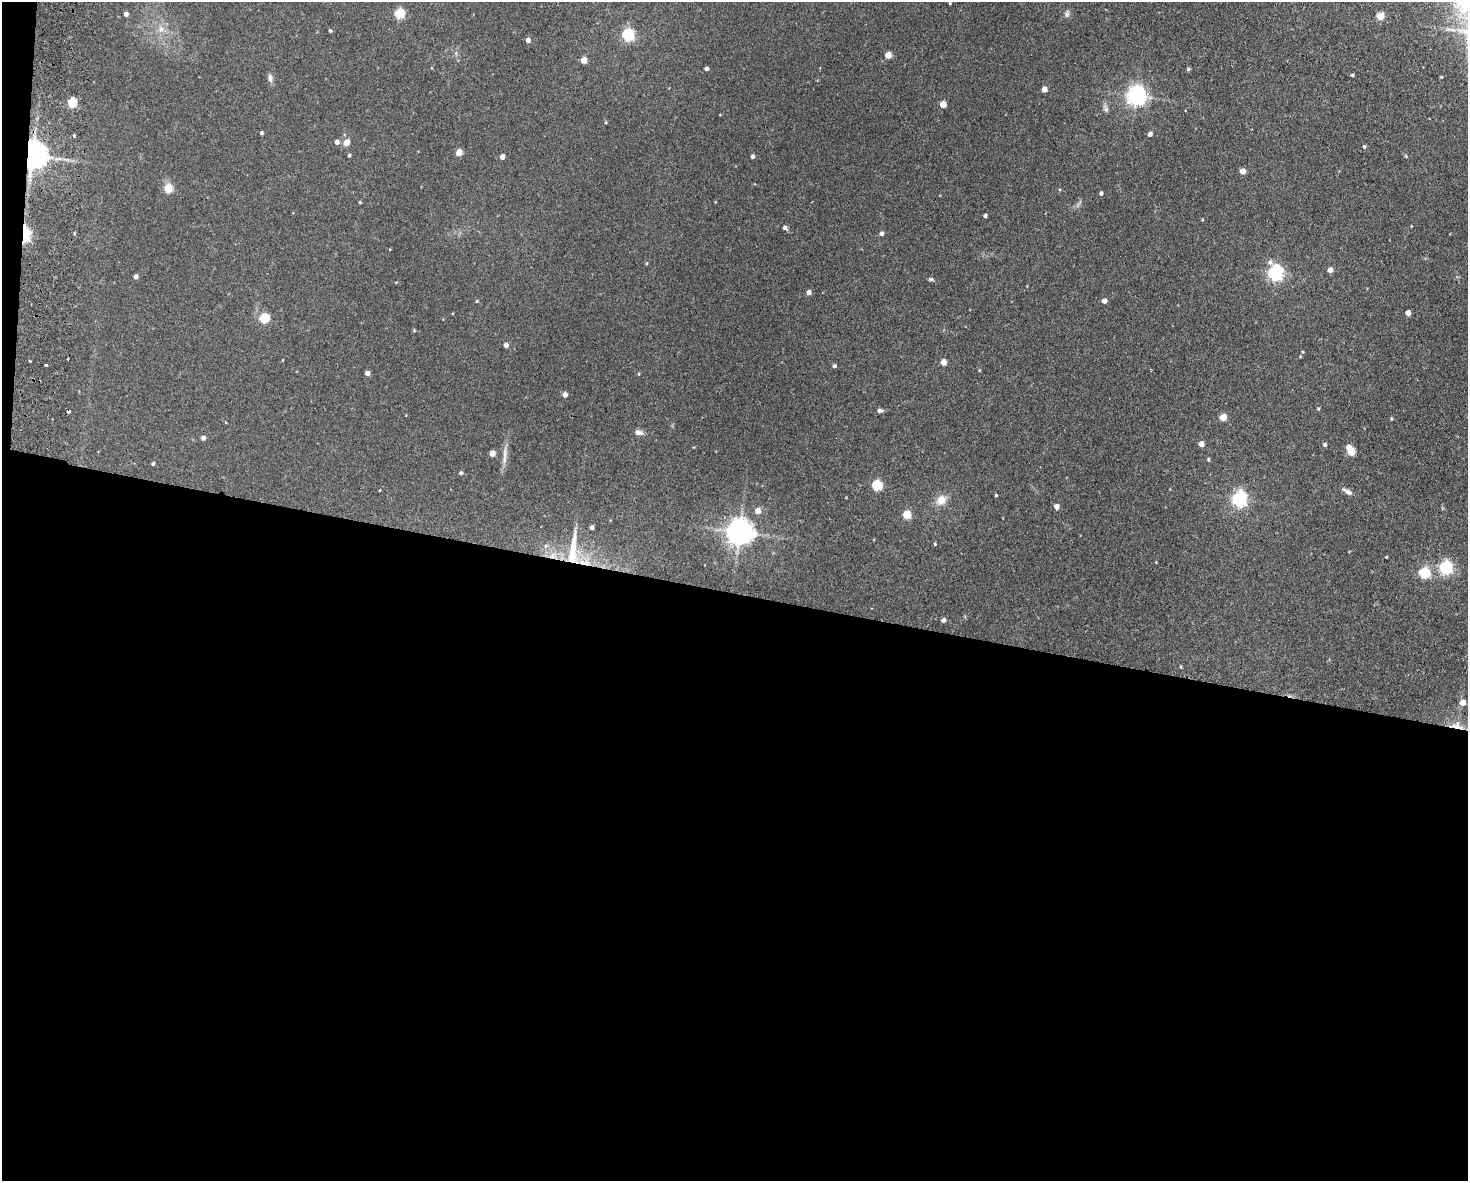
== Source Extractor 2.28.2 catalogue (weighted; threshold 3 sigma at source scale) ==
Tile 10 of 3 x 4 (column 1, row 4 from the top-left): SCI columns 284-1749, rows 11-1189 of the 4852 x 4736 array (HDU 1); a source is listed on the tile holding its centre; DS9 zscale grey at full resolution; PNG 1470 x 1183 px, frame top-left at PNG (2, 2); no overlay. Shown black and unused: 50% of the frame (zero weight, under 2 of 3 exposures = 3% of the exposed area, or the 3 px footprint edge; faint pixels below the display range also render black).
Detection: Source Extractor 2.28.2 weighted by HDU 2 'WHT'; one run over the whole footprint, this tile lists its part. Background 0.143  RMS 0.0074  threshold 0.0332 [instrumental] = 3 sigma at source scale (4.5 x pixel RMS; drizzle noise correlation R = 1.50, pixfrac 1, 0.05/0.05 arcsec/px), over >= 5 px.
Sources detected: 102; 1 cosmic-ray / hot-pixel residue — not listed; the other 101 listed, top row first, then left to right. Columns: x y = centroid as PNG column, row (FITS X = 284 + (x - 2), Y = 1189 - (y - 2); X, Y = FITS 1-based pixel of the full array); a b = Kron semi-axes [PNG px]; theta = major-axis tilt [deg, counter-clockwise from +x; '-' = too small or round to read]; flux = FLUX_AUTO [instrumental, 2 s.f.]
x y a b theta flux
950 3 3 3 - 0.81
126 14 4 4 - 2.9
399 14 5 5 - 45
1067 14 9 6 87 2.2
1380 16 5 5 - 19
161 29 10 9 - 5.5
330 31 4 3 - 0.99
628 35 6 5 - 91
528 40 4 4 - 4.1
888 55 5 4 - 11
584 60 5 4 - 9.5
706 69 4 4 - 1.8
1188 69 5 4 - 0.97
1352 75 4 3 - 1.2
1441 77 4 4 - 0.62
270 78 11 7 -82 2.7
1044 89 5 4 - 6.2
1136 96 7 6 - 380
72 103 5 5 - 35
943 104 5 4 - 11
1106 109 12 6 -72 2.5
1185 111 3 2 - 0.97
606 122 4 3 - 0.69
262 133 3 3 - 1.3
1150 134 5 4 - 2.5
73 136 3 3 - 2.2
337 142 5 5 - 2.9
347 142 9 7 65 4.3
1364 146 5 4 - 1
459 152 5 4 - 11
349 155 4 3 - 1.1
32 156 8 7 - 1200
752 156 4 4 - 1.8
1406 156 5 4 - 0.73
502 157 4 4 - 3.7
1242 171 4 4 - 6
168 189 5 5 - 26
1101 193 4 4 - 1.7
360 202 4 3 - 0.66
985 216 3 3 - 1.8
785 228 6 5 - 2.2
881 233 4 4 - 2.4
25 235 8 4 89 93
646 263 5 3 - 0.66
1330 270 5 4 - 5.2
1275 273 7 6 - 200
136 277 4 4 - 2.5
931 279 6 4 12 1.2
809 292 5 4 - 3.7
477 301 4 4 - 0.7
1104 301 4 4 - 3.9
1408 313 4 4 - 5.6
264 319 5 5 - 36
414 330 4 4 - 0.66
506 345 4 4 - 3.6
1303 352 4 3 - 0.68
68 359 2 2 - 0.8
30 361 3 3 - 1.1
943 362 5 4 - 8.9
46 365 3 3 - 1.2
834 366 5 5 - 1.4
367 373 4 4 - 4
565 395 5 4 - 4
1318 409 4 4 - 0.82
879 411 6 4 4 2.2
1223 417 5 4 - 16
1391 419 4 4 - 0.78
639 432 11 7 -10 3.5
203 438 4 4 - 2.9
1201 444 4 4 - 6.2
1325 444 5 4 - 1.7
1349 447 5 4 - 4.3
1351 452 5 5 - 18
492 454 4 4 - 6.3
505 454 22 6 85 5.5
1208 459 5 4 - 1.1
153 464 4 4 - 1.1
461 473 5 4 - 1.1
877 485 5 5 - 50
380 490 3 2 - 0.48
1347 491 15 6 -30 3.3
996 495 4 3 - 0.76
1239 499 6 6 - 190
941 500 13 10 50 8.6
1056 507 5 5 - 4.2
758 511 5 5 - 7.1
906 515 5 5 - 21
592 527 4 4 - 2.3
739 532 8 8 - 910
935 544 4 3 - 0.8
545 546 7 5 28 2.2
573 551 45 11 85 27
553 555 12 9 7 7.3
1386 557 3 2 - 0.58
585 562 21 9 -8 14
1446 567 6 6 - 120
1424 573 6 5 - 62
943 620 5 4 - 2.7
1181 667 4 3 - 0.66
1463 703 6 5 - 6.2
1457 725 18 11 -10 9.4
Overlapping masked pixels (flux is a lower limit): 6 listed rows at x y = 32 156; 25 235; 573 551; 553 555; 585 562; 1457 725